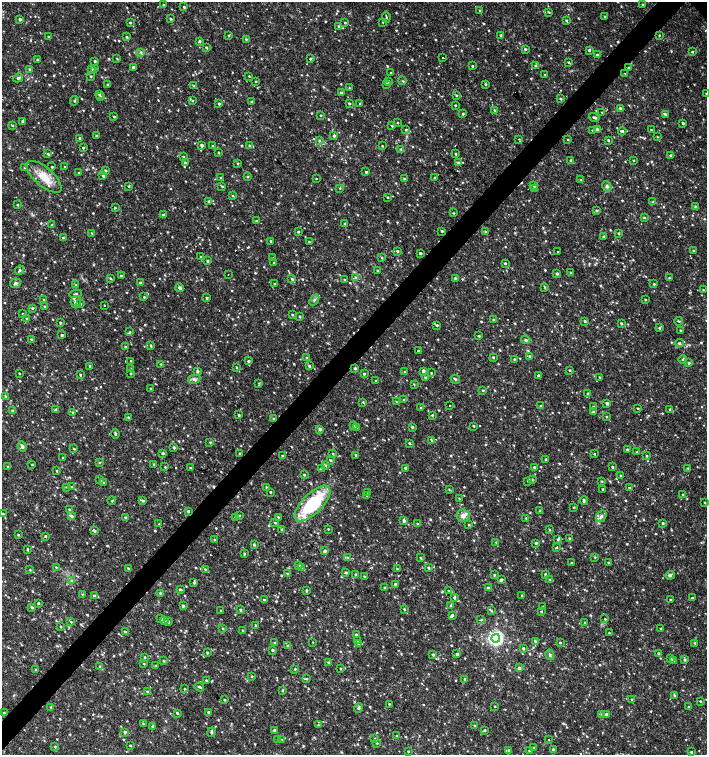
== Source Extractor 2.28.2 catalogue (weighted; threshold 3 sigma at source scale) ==
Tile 7 of 4 x 4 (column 3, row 2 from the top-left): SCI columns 3044-4453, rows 3013-4517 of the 6023 x 6029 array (HDU 1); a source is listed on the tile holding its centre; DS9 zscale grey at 2 x 2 block average (1 PNG px = mean of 2 x 2 image px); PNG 709 x 757 px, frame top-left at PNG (2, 2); each listed source drawn as its Kron ellipse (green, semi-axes under 4 px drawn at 4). Shown black and unused: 4% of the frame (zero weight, under 2 of 3 exposures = <1% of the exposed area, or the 3 px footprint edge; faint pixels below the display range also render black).
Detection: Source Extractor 2.28.2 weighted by HDU 2 'WHT'; one run over the whole footprint, this tile lists its part. Background 0.0335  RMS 0.0037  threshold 0.0167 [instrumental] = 3 sigma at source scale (4.5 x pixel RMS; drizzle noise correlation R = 1.50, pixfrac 1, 0.0396/0.0396 arcsec/px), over >= 5 px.
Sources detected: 1113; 10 cosmic-ray / hot-pixel residue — neither listed nor drawn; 1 coinciding with a brighter row at this scale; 17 inside a brighter listed object's ellipse — not listed separately; of the other 1085, all 500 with FLUX_AUTO >= 0.731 (the completeness limit of this list) listed and drawn (585 fainter detections not listed), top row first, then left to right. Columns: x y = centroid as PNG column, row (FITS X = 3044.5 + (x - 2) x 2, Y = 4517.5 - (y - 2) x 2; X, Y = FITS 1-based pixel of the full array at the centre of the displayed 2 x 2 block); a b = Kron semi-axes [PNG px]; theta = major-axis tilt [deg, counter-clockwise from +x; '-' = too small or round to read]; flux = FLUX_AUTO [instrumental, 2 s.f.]
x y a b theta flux
163 4 3 2 - 0.83
643 5 3 2 - 0.91
184 7 2 2 - 1.1
480 10 2 2 - 1.3
549 12 3 2 - 0.79
605 16 2 2 - 0.88
386 17 5 2 - 0.94
20 19 2 2 - 2.4
170 19 3 3 - 1.2
566 21 3 3 - 1.1
345 22 2 2 - 0.86
383 22 2 2 - 0.74
130 23 2 2 - 1
338 26 3 3 - 1.4
501 35 2 2 - 1
659 35 2 2 - 0.83
229 36 3 3 - 0.84
48 37 2 2 - 1.3
126 37 3 2 - 1.3
246 39 3 3 - 1.3
199 41 3 3 - 1.4
206 47 3 2 - 1.3
525 49 3 3 - 1.2
589 50 3 2 - 1.5
141 52 4 3 - 1.1
692 52 3 3 - 1.2
597 55 4 2 - 1.1
117 58 3 2 - 0.74
443 58 2 2 - 4
310 59 3 2 - 1.2
37 60 3 2 - 1.2
95 61 2 2 - 1.4
568 62 3 2 - 0.89
535 65 3 3 - 1.2
472 66 3 2 - 1
133 67 2 2 - 2.1
629 68 3 2 - 0.99
29 69 3 3 - 1
92 69 3 3 - 0.86
95 69 2 2 - 1.1
391 73 3 2 - 0.89
625 73 2 2 - 1
545 75 3 2 - 0.78
91 76 2 2 - 1.1
249 76 2 2 - 0.8
18 78 5 3 - 1.8
255 81 2 2 - 0.77
388 81 3 3 - 1.1
403 81 4 3 - 1.1
387 84 3 3 - 1.4
485 84 3 3 - 1
108 85 3 2 - 1.3
194 86 4 3 - 1.1
349 88 3 2 - 0.91
341 93 2 2 - 2.2
706 93 2 2 - 0.82
99 94 3 2 - 1.2
456 95 3 3 - 0.97
101 97 3 3 - 0.99
560 98 3 2 - 1.2
74 101 5 3 - 1.1
192 101 3 3 - 0.94
251 102 3 3 - 1.1
349 103 2 2 - 1.3
360 103 2 2 - 1
219 104 2 2 - 1.6
455 105 2 2 - 0.93
620 108 4 3 - 1.3
494 110 4 2 - 0.78
602 112 2 2 - 0.79
463 114 3 3 - 1.2
665 114 4 3 - 1.4
321 115 2 2 - 0.73
114 117 2 2 - 1.1
594 117 5 3 - 1.8
22 121 4 3 - 1.6
397 122 2 2 - 0.82
683 123 3 2 - 1.3
12 125 3 3 - 0.88
392 126 2 2 - 1.1
406 129 2 2 - 0.94
597 129 3 2 - 2
592 130 3 2 - 0.92
651 130 3 2 - 0.76
622 131 4 2 - 1.9
96 135 2 2 - 1.3
334 136 3 3 - 2.1
657 137 3 2 - 0.74
79 138 2 2 - 1.2
519 139 2 2 - 0.88
568 139 2 2 - 0.8
319 140 4 3 - 1.2
608 140 2 2 - 1.4
201 145 2 2 - 2.3
213 146 2 2 - 1
249 146 3 3 - 1.5
382 146 2 2 - 0.86
83 148 2 2 - 1.4
401 149 3 3 - 1.3
219 152 2 2 - 0.97
48 154 3 3 - 1.2
455 154 3 2 - 1
670 155 3 2 - 1.2
183 157 3 2 - 1.1
634 160 2 2 - 0.74
571 161 2 2 - 2.4
458 162 3 3 - 1.3
185 163 3 2 - 2.7
238 163 3 3 - 0.78
52 167 2 2 - 0.84
65 167 2 2 - 0.93
24 168 3 3 - 0.9
105 171 2 2 - 1.8
366 172 2 2 - 1.2
79 173 3 2 - 0.95
103 176 4 3 - 1.5
44 177 22 9 -41 17
247 177 3 3 - 1
435 177 2 2 - 0.86
220 178 3 2 - 0.76
316 178 2 2 - 1.1
404 178 3 3 - 0.91
581 180 3 2 - 1.1
534 185 3 3 - 1.8
129 186 3 2 - 0.9
222 186 3 2 - 1.1
607 186 5 4 - 1.8
340 188 3 2 - 0.74
535 189 3 3 - 1.5
232 196 3 2 - 1
387 197 2 2 - 0.75
209 201 3 2 - 1.5
653 202 3 3 - 0.78
17 205 2 2 - 0.8
695 206 3 2 - 0.96
115 208 3 2 - 0.75
596 211 3 2 - 1.3
453 213 3 2 - 0.78
163 215 3 2 - 1.8
644 217 3 3 - 1
257 221 2 2 - 1.2
344 224 3 3 - 1
51 225 2 2 - 0.73
442 231 2 2 - 1.1
298 232 3 2 - 1.1
486 232 3 2 - 0.93
92 233 4 3 - 0.94
619 233 2 2 - 1.2
603 237 3 3 - 1.1
63 238 4 3 - 1.8
271 241 2 2 - 1.6
309 242 3 2 - 0.81
397 251 3 2 - 1.2
557 251 2 2 - 3
693 251 3 2 - 0.9
420 253 3 2 - 1.4
200 256 3 2 - 0.75
273 258 3 3 - 0.98
382 258 3 2 - 0.76
207 261 3 2 - 1.6
274 263 3 2 - 0.73
505 263 2 2 - 1.6
20 270 5 3 - 1.5
377 271 2 2 - 0.98
571 273 3 3 - 1.2
228 274 2 2 - 1.2
557 274 2 2 - 1.6
121 276 2 2 - 1.4
355 277 4 3 - 1
110 278 4 2 - 0.8
455 278 2 2 - 1.2
669 278 3 2 - 0.76
292 279 3 3 - 1.3
344 280 2 2 - 0.8
140 282 3 3 - 1.4
16 283 5 4 - 1.8
274 284 2 2 - 0.8
654 284 3 3 - 0.88
75 285 3 3 - 0.89
545 287 3 3 - 0.76
180 288 4 3 - 3.1
703 290 3 3 - 0.76
76 294 6 2 7 1.3
144 297 2 2 - 1.2
207 298 2 2 - 1.3
645 299 2 2 - 0.8
44 300 2 2 - 1.4
314 300 6 3 52 1.8
76 302 6 5 - 2.6
80 304 2 2 - 0.8
104 305 2 2 - 1.2
44 306 2 2 - 0.89
32 308 3 3 - 1.2
23 314 4 2 - 0.97
292 315 3 3 - 1.1
299 316 3 2 - 1.1
26 319 3 2 - 1.4
494 320 3 2 - 1.4
585 321 3 3 - 1.2
678 321 4 3 - 0.99
60 322 3 2 - 0.91
621 323 3 3 - 1.3
437 325 3 2 - 1
660 328 4 2 - 1.6
680 330 2 2 - 0.82
130 332 3 2 - 1.1
62 335 3 3 - 1.2
479 336 3 3 - 1.2
31 339 2 2 - 1.3
526 340 4 3 - 1.6
679 343 4 4 - 1.4
150 346 3 3 - 1.2
126 347 2 2 - 1.5
418 351 2 2 - 1.2
530 356 3 3 - 1.4
307 357 3 2 - 1.1
493 357 2 2 - 1.3
514 359 2 2 - 0.95
683 359 4 3 - 1.1
130 361 2 2 - 1.5
248 361 3 3 - 1.2
689 363 3 3 - 1.3
161 364 3 2 - 0.77
90 366 3 3 - 1.8
309 366 3 3 - 1.3
237 367 3 2 - 0.79
355 368 3 2 - 1.6
131 369 3 2 - 1.3
570 370 2 2 - 0.97
197 371 3 3 - 1.5
423 371 3 2 - 2.9
405 372 2 2 - 0.96
19 373 2 2 - 1.1
131 373 3 3 - 0.79
431 373 3 2 - 0.93
364 374 3 3 - 1.7
80 375 2 2 - 0.98
538 375 3 3 - 1.5
425 377 3 2 - 1.1
599 377 3 2 - 0.74
194 379 6 3 12 2
455 379 5 2 - 1.7
376 381 2 2 - 0.83
259 383 3 3 - 0.75
414 384 3 2 - 0.76
151 389 2 2 - 0.86
483 390 4 2 - 0.78
587 393 2 2 - 0.75
5 396 3 3 - 1.7
404 400 3 2 - 0.97
363 402 4 3 - 0.87
397 402 3 3 - 0.93
607 403 3 2 - 1.9
450 405 2 2 - 1.8
541 406 3 3 - 1.5
593 407 3 2 - 0.96
421 408 3 3 - 0.99
638 408 2 2 - 0.88
56 410 3 3 - 2.5
670 410 3 2 - 1.3
13 411 3 2 - 2.2
72 412 3 3 - 0.81
593 412 3 2 - 0.96
239 415 3 2 - 1.1
432 415 3 3 - 1.2
129 417 3 3 - 1.4
606 417 2 2 - 0.82
274 419 3 2 - 1.2
353 426 3 3 - 0.97
474 426 3 2 - 0.87
356 427 3 2 - 1.4
412 427 3 3 - 1.6
320 429 3 3 - 2
115 434 4 3 - 1.7
432 441 3 2 - 0.76
210 442 2 2 - 1
409 443 2 2 - 1.3
22 446 5 4 - 2
174 447 2 2 - 1.8
74 449 3 2 - 0.87
627 450 2 2 - 2
637 452 2 2 - 1.3
162 453 3 3 - 1.6
239 453 2 2 - 1.7
333 454 3 2 - 0.82
594 454 2 2 - 0.9
355 455 2 2 - 0.85
282 456 3 2 - 0.83
647 456 2 2 - 0.9
63 458 2 2 - 0.99
546 459 3 2 - 0.79
330 460 3 3 - 0.96
99 462 4 3 - 0.85
154 464 3 2 - 0.98
32 465 2 2 - 0.8
326 465 3 3 - 0.97
8 466 3 2 - 1.1
165 467 3 2 - 0.74
534 467 2 2 - 1.2
612 467 2 2 - 1.1
190 468 2 2 - 0.95
405 468 2 2 - 1.5
688 468 3 2 - 0.96
321 469 2 2 - 2.9
57 471 2 2 - 0.83
304 475 2 2 - 1.1
621 475 3 2 - 1.1
100 480 3 3 - 1.5
532 480 3 3 - 1.1
528 481 3 3 - 0.8
602 481 3 2 - 0.91
103 483 3 2 - 0.92
67 487 3 2 - 0.77
71 487 3 2 - 1.1
266 487 3 2 - 0.77
629 488 2 2 - 0.91
603 489 2 2 - 0.86
449 490 3 3 - 0.8
270 492 2 2 - 1.2
368 492 2 2 - 1.4
683 495 2 2 - 1.3
367 496 4 3 - 0.8
459 499 3 2 - 0.75
143 500 4 3 - 1.5
112 501 4 2 - 0.85
584 501 4 2 - 1.7
705 502 2 2 - 0.78
312 503 23 10 45 63
574 507 3 2 - 0.86
69 509 3 2 - 0.89
188 511 3 2 - 1.6
540 511 3 3 - 1
3 514 2 2 - 1.2
240 515 2 2 - 1.8
71 516 3 2 - 2.2
463 516 7 6 - 5.3
601 516 6 5 - 2.8
125 517 3 3 - 0.97
235 517 3 3 - 0.92
278 517 3 2 - 0.79
526 518 3 2 - 1.1
404 520 4 3 - 2.1
275 523 2 2 - 0.99
663 523 3 2 - 1.5
159 524 2 2 - 0.73
417 524 2 2 - 0.91
469 525 3 2 - 0.97
282 529 3 3 - 1
328 529 2 2 - 0.8
550 530 3 2 - 0.83
95 531 4 3 - 1.1
18 535 3 2 - 0.89
45 536 2 2 - 1.3
569 538 2 2 - 1.1
558 539 3 3 - 1.3
215 540 3 3 - 0.94
496 542 3 2 - 0.75
536 543 2 2 - 1.6
254 545 4 3 - 1.3
556 547 4 3 - 0.74
27 549 4 2 - 0.8
325 551 3 3 - 2
244 554 3 3 - 0.97
348 557 3 3 - 0.97
595 557 3 3 - 0.85
420 558 3 2 - 0.78
572 563 3 3 - 0.8
609 563 3 2 - 1.1
299 565 3 3 - 0.81
56 567 2 2 - 0.98
302 567 3 3 - 0.81
128 568 3 2 - 0.98
429 568 3 2 - 1.3
205 569 2 2 - 0.89
397 569 3 3 - 0.83
30 570 3 2 - 0.83
346 572 3 3 - 1.1
288 574 3 3 - 1.2
545 574 3 2 - 1.4
355 575 2 2 - 0.9
494 575 3 3 - 1.1
670 575 4 3 - 2.1
364 577 3 2 - 0.85
501 580 3 2 - 2.2
550 580 3 3 - 1.5
72 581 4 3 - 1.4
194 583 3 2 - 1.2
395 584 2 2 - 1.4
385 588 3 3 - 1
488 588 3 3 - 1.4
180 590 3 2 - 1.1
306 590 4 2 - 0.86
448 591 3 3 - 0.82
160 593 2 2 - 1.1
82 594 3 2 - 0.84
94 596 3 3 - 2.3
522 596 2 2 - 1.1
454 598 3 3 - 1.7
692 598 2 2 - 0.94
670 599 2 2 - 0.94
264 600 2 2 - 1.8
38 603 3 3 - 1.2
183 606 3 3 - 1.6
451 606 4 3 - 1.3
32 607 3 2 - 1.3
543 607 2 2 - 0.9
404 609 3 2 - 1
240 610 3 2 - 1.5
221 611 2 2 - 0.85
491 611 4 3 - 0.93
541 612 2 2 - 0.9
452 615 3 3 - 1.2
161 619 3 2 - 1.5
605 619 2 2 - 0.82
481 620 3 3 - 0.82
164 621 4 3 - 1.4
71 622 3 2 - 1
168 622 3 3 - 1.2
585 623 3 2 - 0.97
255 625 2 2 - 1
60 626 2 2 - 1.1
223 628 3 2 - 0.94
661 628 2 2 - 0.78
243 631 3 2 - 1
125 632 2 2 - 2.2
609 633 2 2 - 0.98
356 635 3 3 - 1.3
496 638 4 4 - 310
357 641 3 3 - 1.4
535 641 3 3 - 1.4
313 642 2 2 - 1.8
274 643 3 3 - 1.2
560 643 3 2 - 1
695 643 3 3 - 0.92
358 644 3 3 - 1
288 646 4 3 - 1.5
523 648 3 3 - 1.1
272 650 2 2 - 1.5
207 653 3 2 - 0.86
658 653 3 2 - 0.91
457 654 3 2 - 1.9
433 655 3 2 - 1.6
550 655 5 3 - 1.6
145 657 2 2 - 0.8
670 658 3 2 - 0.89
673 660 3 2 - 1.6
685 660 3 3 - 1.5
164 661 2 2 - 1.2
328 662 3 3 - 0.95
144 664 2 2 - 0.84
155 666 3 2 - 0.73
100 667 4 3 - 0.91
340 668 2 2 - 0.91
519 668 4 3 - 1.8
36 669 3 2 - 0.92
295 669 2 2 - 1.2
252 676 2 2 - 0.86
307 679 3 3 - 0.85
465 679 3 2 - 1
206 680 2 2 - 1.1
199 687 5 2 - 1.5
185 689 2 2 - 0.88
282 691 3 3 - 1
147 692 3 3 - 1.4
674 695 4 2 - 0.98
632 699 2 2 - 0.73
224 700 2 2 - 1.1
700 701 3 2 - 1.1
389 704 2 2 - 0.86
495 706 2 2 - 0.79
51 707 2 2 - 1.2
688 707 2 2 - 0.91
358 708 5 3 - 1.8
208 712 3 3 - 1.7
4 713 2 2 - 1.1
177 713 3 2 - 1.1
602 714 3 3 - 0.83
606 714 3 2 - 2.2
143 724 3 2 - 0.85
318 725 3 2 - 0.77
153 726 3 3 - 1.7
475 726 3 2 - 1
274 730 3 3 - 1.3
485 730 2 2 - 1.2
125 732 2 2 - 1.8
212 732 5 2 - 1.9
397 736 2 2 - 1.1
282 739 3 3 - 0.78
375 739 3 3 - 1.3
278 740 3 3 - 1.7
549 740 2 2 - 0.9
377 743 3 2 - 0.76
130 745 2 2 - 0.95
55 747 3 3 - 0.97
534 748 2 2 - 1.2
509 750 3 2 - 1.1
553 750 3 2 - 2.5
408 751 2 2 - 0.9
529 751 2 2 - 0.76
691 752 3 2 - 1
Overlapping masked pixels (flux is a lower limit): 2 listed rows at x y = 629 68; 274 419
Isophote crosses this tile's border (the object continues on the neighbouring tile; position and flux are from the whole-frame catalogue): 1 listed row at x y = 706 93
Diffuse or blended objects may show on this block-average render without a row.